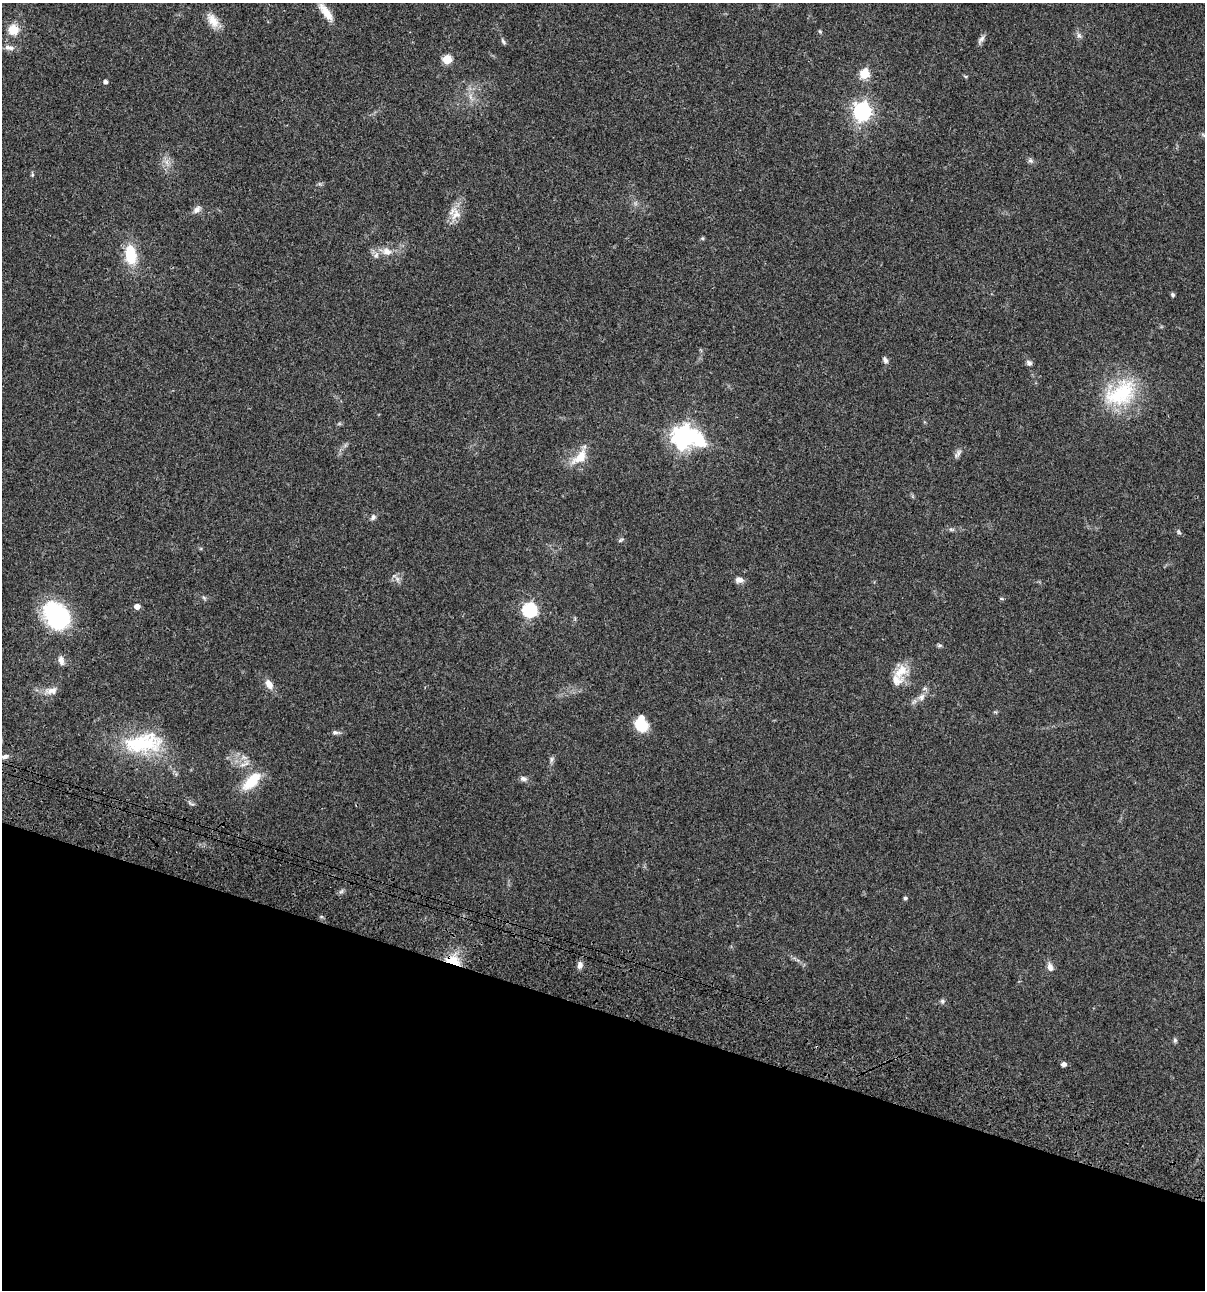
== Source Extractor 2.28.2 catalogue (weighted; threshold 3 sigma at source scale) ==
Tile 15 of 4 x 4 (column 3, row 4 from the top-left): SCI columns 2641-3843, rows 120-1407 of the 5404 x 5390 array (HDU 1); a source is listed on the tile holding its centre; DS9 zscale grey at full resolution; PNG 1207 x 1292 px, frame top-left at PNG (2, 3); no overlay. Shown black and unused: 22% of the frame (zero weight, under 3 of 4 exposures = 9% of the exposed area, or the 3 px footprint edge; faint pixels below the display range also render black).
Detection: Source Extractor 2.28.2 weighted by HDU 2 'WHT'; one run over the whole footprint, this tile lists its part. Background 0.0465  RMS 0.0053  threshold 0.0238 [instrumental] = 3 sigma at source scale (4.5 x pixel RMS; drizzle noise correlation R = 1.50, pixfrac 1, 0.05/0.05 arcsec/px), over >= 5 px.
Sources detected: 62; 3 inside a brighter listed object's ellipse — not listed separately; the other 59 listed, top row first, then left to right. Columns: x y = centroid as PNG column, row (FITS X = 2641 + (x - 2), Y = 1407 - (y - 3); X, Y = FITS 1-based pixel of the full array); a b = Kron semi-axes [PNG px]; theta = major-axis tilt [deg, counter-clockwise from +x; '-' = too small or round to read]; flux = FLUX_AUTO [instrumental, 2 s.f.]
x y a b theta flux
326 12 25 8 -54 6.8
213 20 21 11 -56 6
13 30 11 11 - 7.4
820 31 5 4 - 0.59
1079 35 9 6 -63 1.5
981 39 14 5 50 1.7
503 41 10 4 -58 0.99
9 48 13 7 -11 2.6
447 59 5 5 - 20
864 74 6 5 - 22
965 76 6 3 -19 0.54
105 82 5 4 - 1.4
470 97 10 3 -69 1.4
862 111 7 7 - 190
1030 160 7 6 - 1.2
166 162 8 5 -89 1.9
32 175 6 4 47 0.62
197 210 11 8 42 2.3
456 214 17 12 51 6
387 251 14 10 -11 4.5
131 255 23 14 -82 16
1173 295 5 5 - 0.85
885 360 9 6 -58 1.5
1029 363 7 6 - 1.4
1121 393 48 30 32 36
683 437 12 8 -9 350
958 453 14 6 49 1.8
580 457 24 12 41 9.3
373 517 9 6 47 1.4
951 529 7 4 -1 0.85
1179 532 8 5 -61 0.89
620 540 8 5 28 0.82
397 579 8 6 -46 1.7
739 580 10 7 -5 2.4
204 598 7 4 -20 0.77
137 606 5 5 - 2.9
529 610 7 6 - 84
57 615 34 25 -51 43
940 645 7 4 1 0.79
61 660 12 7 -78 2.7
901 671 22 14 41 8.6
269 684 12 7 -58 3.9
51 691 18 9 9 4.2
922 697 10 8 74 2.4
641 725 12 9 -37 16
335 732 8 6 -1 1.3
143 743 57 26 6 36
5 756 10 6 15 2.2
244 757 9 3 -31 1.4
551 759 9 4 81 1.1
523 779 8 6 -14 1.6
252 781 28 13 45 13
905 898 4 4 - 0.86
453 961 20 10 -15 9.8
580 965 9 7 76 2
1050 967 11 7 -78 2.6
942 1001 7 6 - 1
1175 1040 6 5 - 0.9
1064 1064 5 4 - 2.2
Overlapping masked pixels (flux is a lower limit): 2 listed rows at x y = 143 743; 453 961